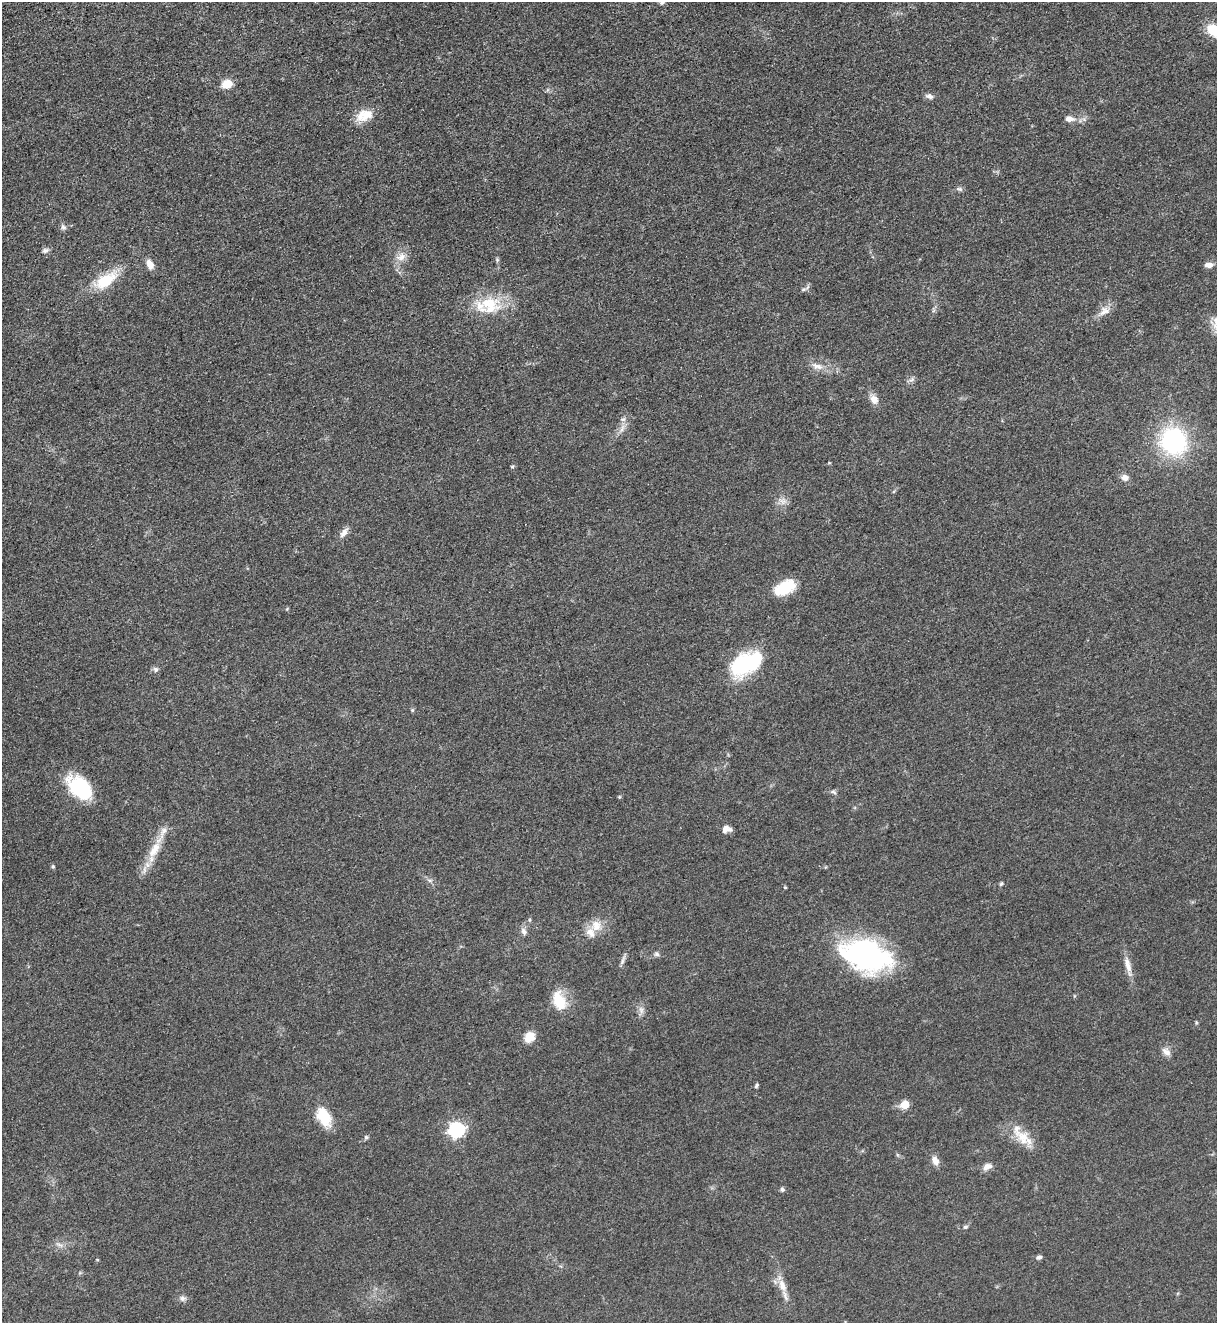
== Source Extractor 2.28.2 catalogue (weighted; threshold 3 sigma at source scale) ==
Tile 11 of 4 x 4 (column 3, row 3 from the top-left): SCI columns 2712-3926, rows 1386-2706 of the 5317 x 5365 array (HDU 1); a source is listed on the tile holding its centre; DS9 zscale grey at full resolution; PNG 1219 x 1325 px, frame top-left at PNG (2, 2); no overlay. Nothing masked; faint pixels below the display range render black.
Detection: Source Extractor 2.28.2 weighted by HDU 2 'WHT'; one run over the whole footprint, this tile lists its part. Background 0.051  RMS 0.0059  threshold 0.0267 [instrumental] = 3 sigma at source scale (4.5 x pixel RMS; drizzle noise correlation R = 1.50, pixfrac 1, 0.05/0.05 arcsec/px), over >= 5 px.
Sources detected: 68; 1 inside a brighter object's white glare — not listed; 4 inside a brighter listed object's ellipse — not listed separately; the other 63 listed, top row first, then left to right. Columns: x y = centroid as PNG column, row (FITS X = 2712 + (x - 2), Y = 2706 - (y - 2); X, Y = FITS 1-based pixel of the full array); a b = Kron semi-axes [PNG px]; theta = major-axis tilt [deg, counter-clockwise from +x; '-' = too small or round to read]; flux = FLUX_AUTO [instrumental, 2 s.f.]
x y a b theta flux
662 2 9 6 60 2.1
1214 31 18 10 -36 16
227 84 12 9 21 7.6
929 96 10 7 -15 2.2
367 115 19 16 37 9.5
1069 119 14 8 -5 3.9
959 189 8 5 -19 1.3
63 227 8 7 - 1.7
45 250 9 6 13 1.7
401 257 15 10 28 5.2
497 260 5 5 - 0.89
150 264 11 7 -66 4.8
1209 265 9 6 2 3.6
105 280 26 12 34 22
804 289 6 4 42 1
490 305 29 24 -11 25
1104 311 18 11 33 5.3
817 366 17 8 -15 5
912 379 9 5 31 1.6
874 399 12 9 -60 4.6
623 419 8 6 12 1.6
1173 441 23 21 -63 81
512 467 6 4 1 0.66
1125 478 8 8 - 3.3
782 501 14 6 -39 3.2
344 532 15 7 53 3.4
785 587 24 14 26 18
744 664 37 24 32 41
156 669 8 7 - 1.6
412 710 5 5 - 0.8
80 788 31 18 -43 38
833 792 9 5 -18 1.4
619 797 5 3 - 0.6
725 829 11 7 62 3
154 850 26 11 59 13
53 866 5 5 - 0.78
1001 884 5 4 - 0.86
785 887 4 3 - 0.62
596 926 16 13 -68 8.3
524 931 10 7 -70 2.4
657 954 8 6 -3 1.6
865 955 51 29 -17 130
623 961 16 4 68 2.1
1128 965 24 8 -78 5.8
558 1001 24 17 -65 14
641 1010 12 6 -72 2.6
1196 1022 5 4 - 0.66
529 1037 13 11 48 7.3
1166 1051 14 8 -42 3.3
756 1086 6 4 59 1
905 1105 5 5 - 17
324 1117 24 14 -60 15
456 1130 7 6 - 150
366 1137 5 5 - 1.1
1022 1137 28 15 -42 12
935 1161 11 8 -64 3.9
987 1167 12 8 27 3.4
782 1189 6 6 - 1.3
965 1227 7 5 15 1.1
59 1245 11 3 -15 1.7
1039 1257 8 5 13 1.6
782 1285 19 10 -71 7.1
183 1298 8 7 - 2.1
Isophote crosses this tile's border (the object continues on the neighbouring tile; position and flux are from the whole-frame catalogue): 2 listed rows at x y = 662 2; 1214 31